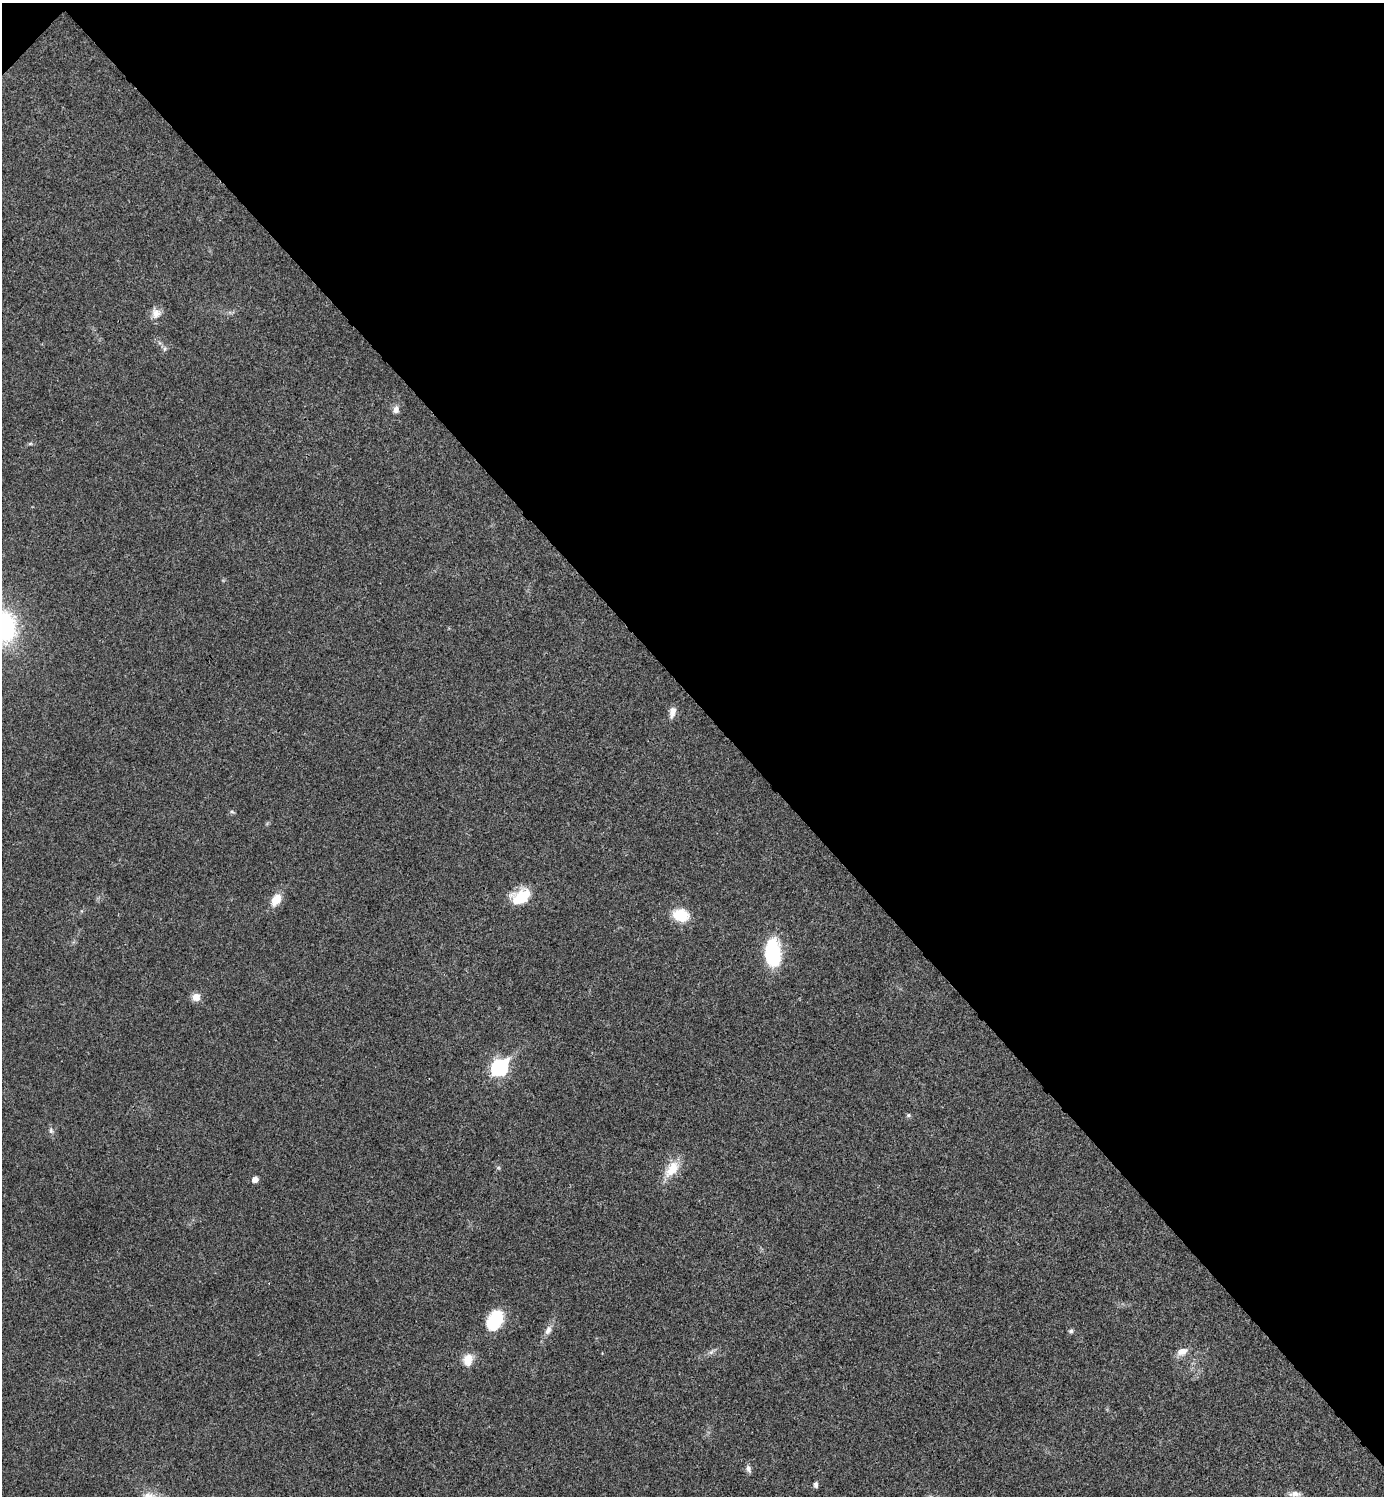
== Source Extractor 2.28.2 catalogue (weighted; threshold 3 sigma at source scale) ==
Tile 3 of 4 x 4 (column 3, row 1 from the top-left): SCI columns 2921-4302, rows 4488-5981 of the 5984 x 5984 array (HDU 1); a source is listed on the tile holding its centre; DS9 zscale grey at full resolution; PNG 1386 x 1498 px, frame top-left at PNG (2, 3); no overlay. Shown black and unused: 47% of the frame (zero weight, under 3 of 4 exposures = <1% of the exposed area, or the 3 px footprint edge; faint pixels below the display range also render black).
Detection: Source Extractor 2.28.2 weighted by HDU 2 'WHT'; one run over the whole footprint, this tile lists its part. Background 0.0203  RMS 0.004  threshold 0.0182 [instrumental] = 3 sigma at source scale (4.5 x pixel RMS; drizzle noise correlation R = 1.50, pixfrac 1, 0.05/0.05 arcsec/px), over >= 5 px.
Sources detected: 26; all 26 listed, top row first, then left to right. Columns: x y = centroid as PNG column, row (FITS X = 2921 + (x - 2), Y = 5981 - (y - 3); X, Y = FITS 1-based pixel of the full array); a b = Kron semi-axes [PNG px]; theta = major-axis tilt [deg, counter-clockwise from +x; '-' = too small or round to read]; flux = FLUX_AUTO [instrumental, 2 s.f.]
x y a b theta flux
156 313 14 13 - 3.4
165 349 7 5 47 0.91
396 410 10 8 77 2.1
30 444 6 4 19 0.58
5 626 32 22 -82 46
672 712 16 8 80 2.6
232 812 6 4 -19 0.59
521 897 23 15 25 12
276 899 14 9 58 6.3
680 915 17 13 -14 11
773 953 28 16 -89 28
196 997 9 9 - 3.3
499 1067 9 7 46 89
908 1115 6 5 - 0.67
51 1131 8 6 -75 1.1
672 1169 24 11 51 8.7
255 1179 5 5 - 3
495 1321 23 15 64 17
548 1330 13 8 65 2.5
1071 1331 6 6 - 0.84
1182 1351 14 9 20 3.5
711 1352 7 5 45 1.1
468 1359 13 10 75 6.2
748 1469 11 6 -67 1.4
816 1485 7 5 -89 1.1
1295 1494 17 7 2 2.5
Isophote crosses this tile's border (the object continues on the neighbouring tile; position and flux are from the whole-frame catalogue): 1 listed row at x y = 5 626